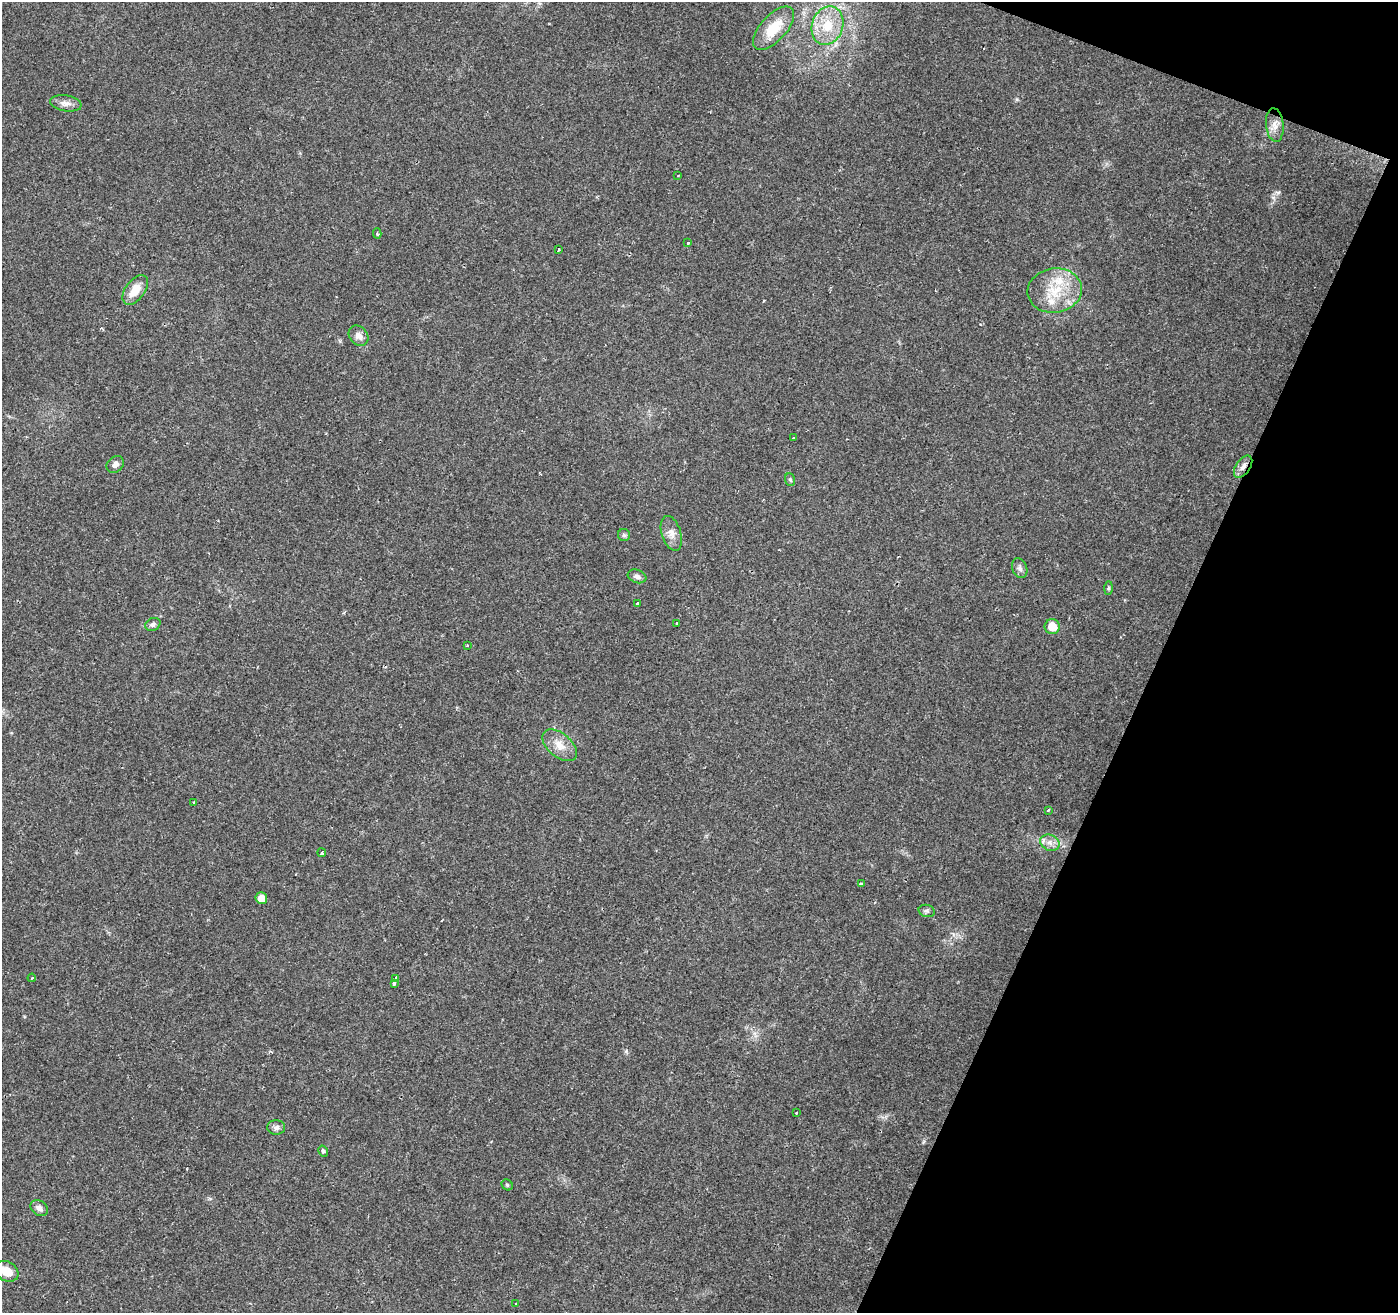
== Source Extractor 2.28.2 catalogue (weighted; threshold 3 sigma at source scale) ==
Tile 8 of 4 x 4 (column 4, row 2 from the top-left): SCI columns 4191-5586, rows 2825-4135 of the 5588 x 5714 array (HDU 1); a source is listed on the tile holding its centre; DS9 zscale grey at full resolution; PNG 1400 x 1315 px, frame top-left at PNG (2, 2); each listed source drawn as its Kron ellipse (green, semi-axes under 4 px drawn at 4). Shown black and unused: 19% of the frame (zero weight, under 2 of 3 exposures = <1% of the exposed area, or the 3 px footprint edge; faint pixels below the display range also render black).
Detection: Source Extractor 2.28.2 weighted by HDU 2 'WHT'; one run over the whole footprint, this tile lists its part. Background 0.0359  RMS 0.0044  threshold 0.0198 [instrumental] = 3 sigma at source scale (4.5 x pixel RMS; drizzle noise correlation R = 1.50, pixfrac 1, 0.0396/0.0396 arcsec/px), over >= 5 px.
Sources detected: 45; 1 cosmic-ray / hot-pixel residue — neither listed nor drawn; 1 inside a brighter listed object's ellipse — not listed separately; the other 43 listed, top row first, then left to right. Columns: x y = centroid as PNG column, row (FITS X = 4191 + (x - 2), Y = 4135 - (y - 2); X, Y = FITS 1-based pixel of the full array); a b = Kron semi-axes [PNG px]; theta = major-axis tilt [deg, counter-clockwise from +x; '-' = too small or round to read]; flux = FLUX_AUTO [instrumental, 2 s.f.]
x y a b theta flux
827 26 19 15 71 11
773 28 27 13 47 11
66 103 16 8 -9 2.8
1275 125 17 9 -84 3.8
678 176 3 3 - 0.46
377 233 5 4 - 0.62
688 243 3 3 - 0.74
558 249 3 3 - 3.6
135 290 17 9 54 6.6
1055 290 27 22 8 16
359 336 11 9 -47 2.9
793 437 3 3 - 0.92
115 464 9 7 42 2
1243 467 12 7 55 2.5
790 480 6 5 - 0.68
671 533 18 9 -72 3.6
624 535 6 6 - 0.9
1020 568 10 7 -68 1.6
637 576 9 6 -21 1.6
1108 588 7 4 89 0.72
637 604 3 3 - 4.6
676 623 3 2 - 0.62
153 624 8 6 26 1.1
1052 627 7 7 - 6.6
467 645 3 3 - 0.34
560 745 20 11 -40 5.6
194 802 3 3 - 0.59
1048 810 3 3 - 2.1
1050 843 10 7 -23 2.6
322 853 4 3 - 3.1
861 883 3 3 - 3.6
261 898 6 6 - 4.2
927 911 8 6 -14 1.1
32 978 4 3 - 0.45
395 978 4 3 - 1.8
394 983 3 3 - 1.1
796 1112 3 3 - 1.2
276 1127 9 7 2 1.5
323 1151 6 4 -59 0.83
507 1185 6 5 - 0.58
39 1208 9 7 -36 2.1
7 1271 12 9 -32 6.4
516 1304 3 3 - 0.75
Overlapping masked pixels (flux is a lower limit): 1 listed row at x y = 1243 467
Unlisted compact peaks at least as high as the median listed source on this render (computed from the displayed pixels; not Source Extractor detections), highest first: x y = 1278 192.